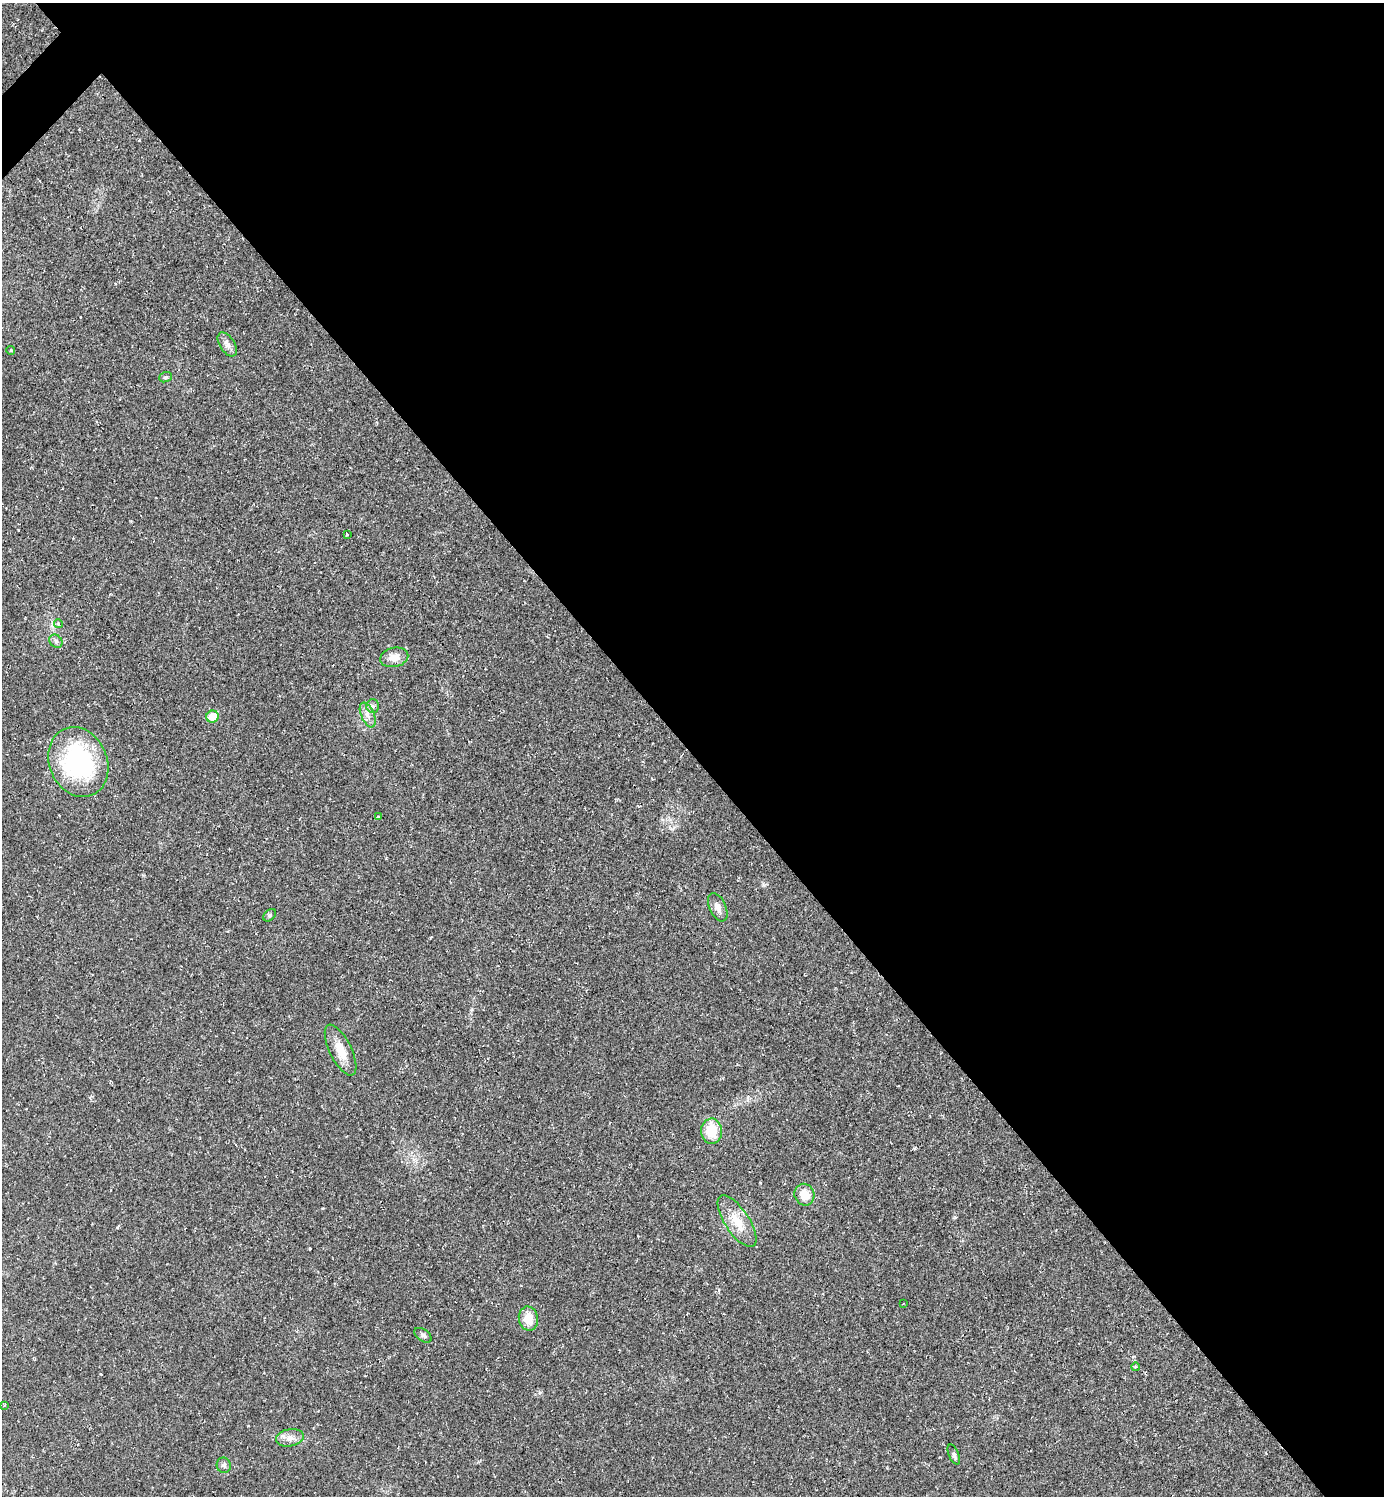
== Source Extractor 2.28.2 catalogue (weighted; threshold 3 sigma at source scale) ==
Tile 8 of 4 x 4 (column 4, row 2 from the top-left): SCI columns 4300-5681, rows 2990-4483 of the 5977 x 5977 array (HDU 1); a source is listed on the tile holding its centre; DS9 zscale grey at full resolution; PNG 1386 x 1498 px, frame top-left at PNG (2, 3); each listed source drawn as its Kron ellipse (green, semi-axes under 4 px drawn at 4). Shown black and unused: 51% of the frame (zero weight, under 2 of 3 exposures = <1% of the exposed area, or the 3 px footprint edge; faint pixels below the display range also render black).
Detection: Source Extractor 2.28.2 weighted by HDU 2 'WHT'; one run over the whole footprint, this tile lists its part. Background 0.0318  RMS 0.0063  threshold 0.0283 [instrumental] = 3 sigma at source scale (4.5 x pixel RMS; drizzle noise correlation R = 1.50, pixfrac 1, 0.05/0.05 arcsec/px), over >= 5 px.
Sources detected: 28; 2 cosmic-ray / hot-pixel residue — neither listed nor drawn; the other 26 listed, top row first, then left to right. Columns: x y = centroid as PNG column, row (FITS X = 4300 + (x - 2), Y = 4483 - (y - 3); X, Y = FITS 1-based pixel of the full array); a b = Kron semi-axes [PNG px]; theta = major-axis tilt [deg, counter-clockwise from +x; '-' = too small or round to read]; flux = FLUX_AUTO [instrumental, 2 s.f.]
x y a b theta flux
227 344 13 7 -57 3.3
11 350 4 4 - 0.68
165 377 6 5 - 1.2
347 534 4 3 - 5
58 624 4 4 - 2.5
56 641 7 6 - 1.5
394 657 14 9 12 5.7
373 706 7 6 - 1.8
368 715 13 6 -66 3.6
212 717 6 6 - 11
78 762 36 29 -66 82
378 816 4 2 - 0.54
718 907 15 8 -66 4
269 915 7 5 42 1.1
341 1050 28 11 -64 10
712 1131 12 10 88 15
804 1195 11 10 - 9.1
737 1221 30 12 -56 12
903 1304 3 2 - 0.37
528 1319 12 9 -77 8.8
423 1335 10 5 -36 1.6
1135 1367 4 3 - 0.58
4 1405 3 2 - 0.84
290 1438 14 8 11 4.3
954 1455 10 5 -67 1.8
224 1465 7 7 - 1.8
Unlisted compact peaks at least as high as the median listed source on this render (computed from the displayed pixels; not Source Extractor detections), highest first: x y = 764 885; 955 1217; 310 1248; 674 827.